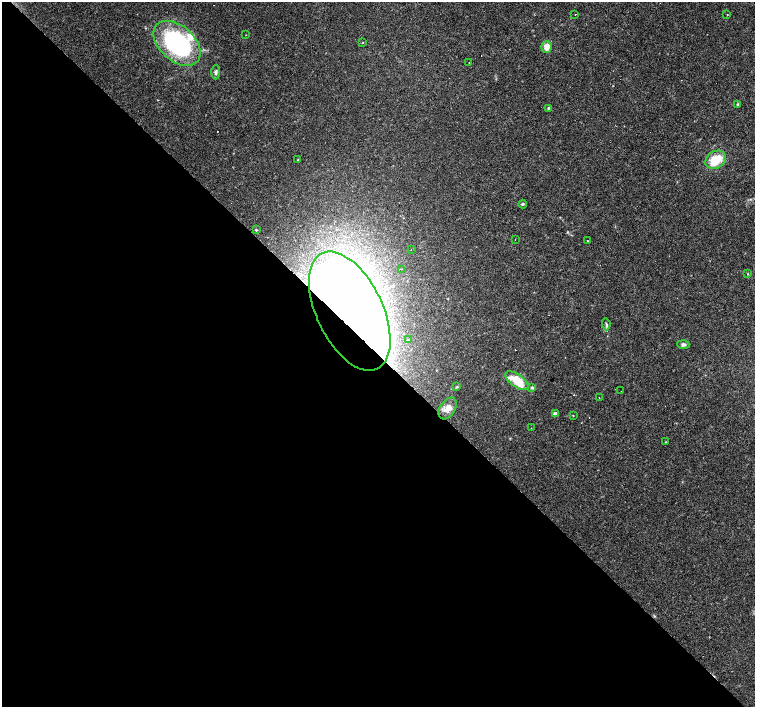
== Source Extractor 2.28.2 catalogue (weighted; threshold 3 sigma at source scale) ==
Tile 9 of 4 x 4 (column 1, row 3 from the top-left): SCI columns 1-1505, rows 1626-3035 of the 6021 x 6003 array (HDU 1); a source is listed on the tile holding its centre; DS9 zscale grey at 2 x 2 block average (1 PNG px = mean of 2 x 2 image px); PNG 757 x 709 px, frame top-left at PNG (2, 2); each listed source drawn as its Kron ellipse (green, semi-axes under 4 px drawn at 4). Shown black and unused: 50% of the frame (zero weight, under 3 of 4 exposures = <1% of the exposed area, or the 3 px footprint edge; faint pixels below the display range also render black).
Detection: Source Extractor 2.28.2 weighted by HDU 2 'WHT'; one run over the whole footprint, this tile lists its part. Background 0.033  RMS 0.0024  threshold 0.011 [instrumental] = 3 sigma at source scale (4.5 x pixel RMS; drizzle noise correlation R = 1.50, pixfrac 1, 0.0396/0.0396 arcsec/px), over >= 5 px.
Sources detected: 41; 7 cosmic-ray / hot-pixel residue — neither listed nor drawn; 1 inside a brighter listed object's ellipse — not listed separately; the other 33 listed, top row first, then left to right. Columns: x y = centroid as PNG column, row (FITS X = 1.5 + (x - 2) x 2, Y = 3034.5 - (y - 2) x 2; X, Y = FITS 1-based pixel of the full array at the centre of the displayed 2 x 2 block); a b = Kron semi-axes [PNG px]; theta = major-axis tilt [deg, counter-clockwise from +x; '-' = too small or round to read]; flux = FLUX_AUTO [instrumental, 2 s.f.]
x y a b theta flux
575 14 2 2 - 0.36
727 15 2 2 - 1.4
246 35 2 2 - 0.23
177 43 27 17 -42 82
363 43 2 2 - 0.46
547 47 6 5 - 4.9
469 63 2 2 - 0.49
216 72 7 3 87 1.2
738 104 4 3 - 0.59
548 108 4 2 - 0.55
298 160 3 2 - 0.42
716 160 11 8 31 13
523 204 4 3 - 0.77
256 230 2 2 - 0.53
515 240 2 2 - 0.47
587 240 2 2 - 0.69
411 250 2 2 - 0.4
401 269 2 2 - 0.29
748 274 3 2 - 0.33
350 311 64 33 -64 580
606 324 6 3 -85 1
408 340 3 2 - 0.45
683 345 6 4 -4 1.4
517 381 13 6 -36 16
457 387 4 2 - 0.57
532 388 4 3 - 0.95
621 391 2 2 - 0.45
599 397 2 2 - 0.25
448 408 12 7 57 3.8
555 414 3 3 - 2.9
573 416 3 2 - 0.25
531 428 2 2 - 0.66
666 442 2 2 - 0.31
Overlapping masked pixels (flux is a lower limit): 1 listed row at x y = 350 311
Diffuse or blended objects may show on this block-average render without a row.